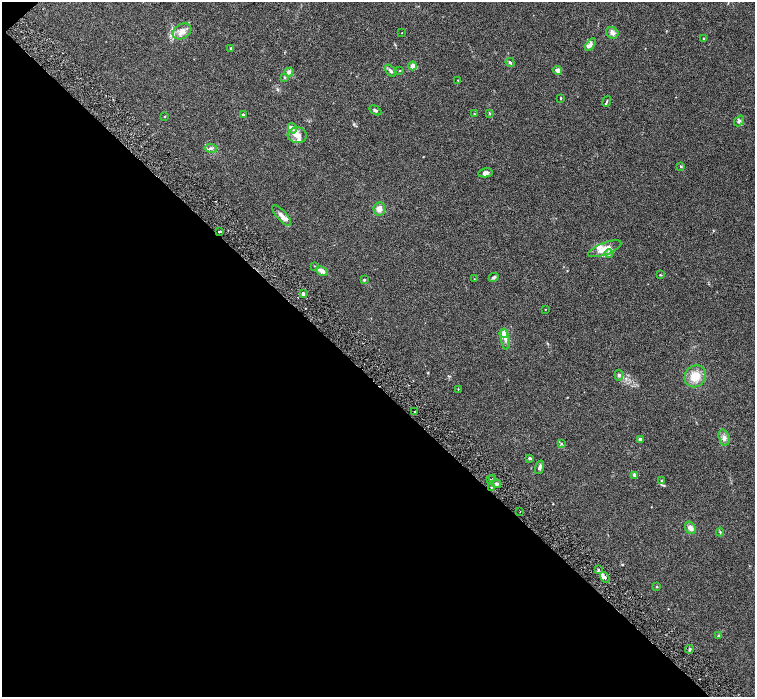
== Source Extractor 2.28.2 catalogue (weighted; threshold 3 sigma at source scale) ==
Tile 9 of 4 x 4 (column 1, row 3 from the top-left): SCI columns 5-1510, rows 1695-3084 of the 6028 x 6026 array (HDU 1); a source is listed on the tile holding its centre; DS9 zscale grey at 2 x 2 block average (1 PNG px = mean of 2 x 2 image px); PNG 757 x 699 px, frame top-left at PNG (2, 2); each listed source drawn as its Kron ellipse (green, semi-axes under 4 px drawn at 4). Shown black and unused: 45% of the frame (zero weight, under 3 of 6 exposures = <1% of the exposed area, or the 3 px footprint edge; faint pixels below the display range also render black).
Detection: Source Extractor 2.28.2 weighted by HDU 2 'WHT'; one run over the whole footprint, this tile lists its part. Background 0.0444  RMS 0.0034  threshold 0.0139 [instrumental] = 3 sigma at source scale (4.09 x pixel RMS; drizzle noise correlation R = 1.36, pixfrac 0.8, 0.05/0.05 arcsec/px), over >= 5 px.
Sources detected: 73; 8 inside a brighter listed object's ellipse — not listed separately; the other 65 listed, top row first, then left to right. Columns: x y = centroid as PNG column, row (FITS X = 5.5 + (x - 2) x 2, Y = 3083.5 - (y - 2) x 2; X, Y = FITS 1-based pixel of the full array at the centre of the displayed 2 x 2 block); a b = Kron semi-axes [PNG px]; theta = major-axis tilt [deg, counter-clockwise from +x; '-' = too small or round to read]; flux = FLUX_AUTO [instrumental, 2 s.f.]
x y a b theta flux
182 31 10 7 31 5.1
402 33 2 2 - 0.34
612 33 6 5 - 3
703 38 3 2 - 0.37
590 44 7 4 55 2.6
231 48 3 3 - 0.6
510 63 5 3 - 0.97
412 66 4 4 - 3
400 70 3 2 - 0.33
390 71 7 3 -50 1.8
558 71 4 3 - 3.4
289 72 5 4 - 2.3
285 77 4 3 - 0.68
458 80 3 2 - 0.35
560 98 3 2 - 0.52
607 101 6 2 68 0.73
375 110 6 3 -29 1.6
489 113 3 2 - 0.51
475 114 4 2 - 0.57
243 115 2 2 - 1.6
165 116 3 2 - 0.36
739 121 6 4 51 1.4
292 128 5 4 - 2.1
297 135 9 8 - 4.6
211 148 6 4 -6 1.9
681 166 3 3 - 0.72
485 173 7 4 13 2.5
379 209 6 6 - 4.1
282 215 13 5 -49 3.7
220 231 3 2 - 0.87
605 249 17 6 21 7.8
609 253 4 3 - 1.2
314 266 3 2 - 0.3
322 271 6 4 -29 3.4
660 275 3 2 - 0.49
494 277 5 3 - 1.3
474 279 2 2 - 0.21
364 280 3 3 - 0.64
303 293 4 2 - 0.8
545 309 2 2 - 0.24
504 334 4 3 - 4.7
505 339 11 4 -83 3.2
619 375 5 4 - 1.4
695 376 11 10 - 11
458 389 2 2 - 0.32
415 411 2 2 - 1.6
724 438 8 5 -73 2.7
640 439 2 2 - 5.2
561 444 4 3 - 0.92
530 458 2 2 - 2.8
539 467 7 3 73 2.1
635 475 4 2 - 2.7
493 478 2 2 - 0.86
490 479 2 2 - 0.42
662 481 4 3 - 1.2
497 484 4 3 - 1.4
491 487 2 2 - 0.44
520 511 2 2 - 0.32
690 528 7 5 -56 3.3
720 532 4 2 - 0.61
598 570 3 3 - 0.78
605 577 6 3 -56 1.8
657 587 2 2 - 1.5
718 636 3 3 - 0.66
690 649 4 3 - 1
Diffuse or blended objects may show on this block-average render without a row.